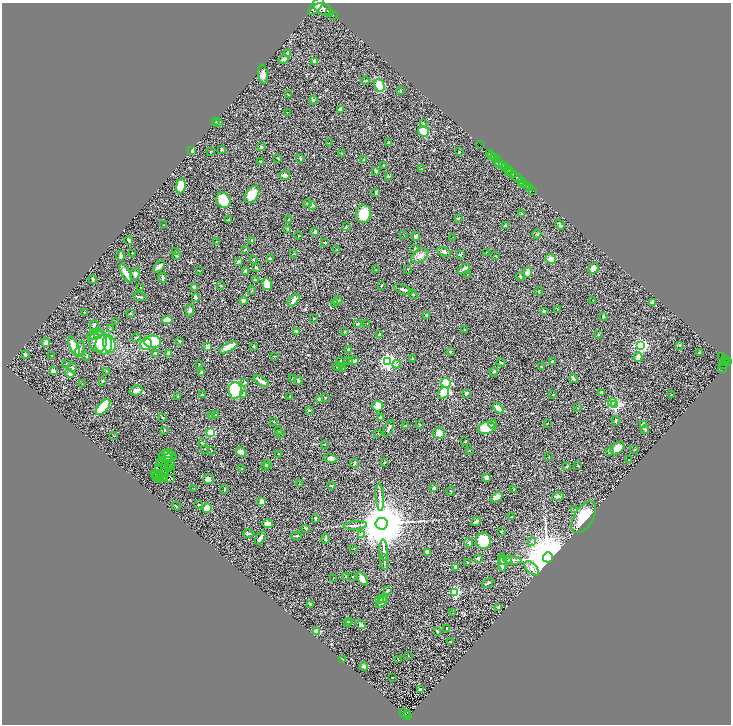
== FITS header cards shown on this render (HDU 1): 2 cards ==
NAXIS1  =                 1457
NAXIS2  =                 1444

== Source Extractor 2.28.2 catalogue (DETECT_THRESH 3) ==
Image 1457 x 1444 px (HDU 1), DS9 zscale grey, zoomed out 1/2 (1 PNG px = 2 x 2 image px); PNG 733 x 726 px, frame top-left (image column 1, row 1443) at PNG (2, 3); each listed source drawn as its Kron ellipse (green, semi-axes under 4 px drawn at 4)
Background 0.595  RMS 0.027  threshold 0.0806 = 3 sigma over >= 5 px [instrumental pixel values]
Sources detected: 386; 22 cannot appear on this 1/2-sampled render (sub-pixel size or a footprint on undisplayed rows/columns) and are neither listed nor drawn; the other 364 listed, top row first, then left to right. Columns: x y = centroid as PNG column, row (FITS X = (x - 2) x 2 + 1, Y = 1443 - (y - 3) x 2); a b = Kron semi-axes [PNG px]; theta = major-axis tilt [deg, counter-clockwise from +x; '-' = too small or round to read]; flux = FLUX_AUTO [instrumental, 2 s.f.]
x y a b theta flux
316 6 11 4 53 4200
323 9 9 5 -15 4800
330 12 3 1 - 240
333 15 2 1 - 41
288 54 3 3 - 10
284 59 5 3 - 16
314 61 3 2 - 21
263 74 9 5 -84 20
365 81 4 2 - 4
379 85 6 5 - 91
400 91 4 2 - 4.2
288 95 2 1 - 1.8
313 100 4 3 - 7.2
340 109 3 2 - 22
287 112 2 1 - 1.5
216 121 2 2 - 2
219 122 4 3 - 4.6
423 124 4 3 - 5
423 131 6 5 - 58
329 142 2 2 - 1
388 142 2 2 - 2.9
480 145 4 1 - 34
261 147 4 2 - 3.3
192 150 3 3 - 22
222 150 3 2 - 5.5
210 151 3 2 - 2.2
459 152 4 2 - 3.1
342 153 3 2 - 1.8
489 153 3 2 - 190
492 156 5 2 - 330
278 158 3 1 - 2.6
300 158 4 2 - 7.7
494 158 4 2 - 480
364 159 4 2 - 3.8
497 160 2 1 - 170
260 162 3 2 - 5.8
499 163 4 2 - 170
502 165 3 2 - 150
384 166 2 2 - 4.5
505 167 4 1 - 210
421 169 2 2 - 2.5
376 171 2 2 - 23
509 171 4 2 - 440
508 173 2 1 - 100
513 174 3 2 - 400
284 175 5 3 - 19
388 176 3 2 - 4.6
516 177 8 2 -35 1400
521 182 2 2 - 600
523 183 3 1 - 300
526 185 3 1 - 270
181 186 7 5 81 130
529 188 3 2 - 150
533 191 2 1 - 61
376 192 3 2 - 8
252 195 10 6 53 100
223 200 8 6 -63 150
307 203 4 3 - 5.2
312 205 4 3 - 12
363 214 9 7 77 100
522 214 3 3 - 5
229 219 4 2 - 3.6
458 219 3 2 - 5.1
289 220 2 2 - 3.5
164 225 3 2 - 3.1
505 225 3 2 - 8.8
560 225 5 3 - 7.5
346 227 2 2 - 6.9
288 229 4 2 - 4.6
315 232 2 2 - 17
403 234 2 2 - 1.5
537 234 4 2 - 4
298 235 3 2 - 1.7
416 236 4 3 - 8.4
453 237 2 1 - 1.2
129 240 4 2 - 8.7
216 241 3 2 - 1.9
252 241 2 2 - 11
325 243 4 3 - 4.4
245 249 4 2 - 3.2
415 249 4 3 - 6.3
337 250 2 2 - 2
176 251 3 2 - 3.8
444 252 7 4 -23 9.4
486 252 3 2 - 1.7
132 253 2 2 - 2.7
294 254 3 2 - 2.8
176 255 3 3 - 9.6
420 255 9 6 38 23
460 255 3 2 - 5.2
121 256 4 2 - 15
495 256 2 2 - 4.1
270 258 4 3 - 4.1
551 259 5 4 - 30
254 260 3 2 - 3.3
239 261 3 3 - 8.9
159 267 7 4 44 18
256 268 3 2 - 7
593 268 5 5 - 37
408 269 2 1 - 2.6
464 269 7 3 30 12
376 270 2 2 - 2.8
199 271 2 2 - 1.6
245 271 3 2 - 15
528 272 5 4 - 50
126 273 10 4 -61 31
135 274 6 4 69 13
467 274 2 2 - 1.9
520 276 4 2 - 4.3
162 278 5 3 - 9.7
93 279 5 2 - 5.8
255 280 4 3 - 4.5
267 284 6 4 -82 72
221 286 4 2 - 2.9
381 286 3 2 - 3.2
141 287 2 2 - 2.9
194 287 4 3 - 8.4
403 289 10 2 -21 10
252 290 3 2 - 2.5
539 291 4 2 - 3
413 294 5 3 - 6.6
140 297 7 2 -11 6.1
195 297 4 2 - 18
243 300 4 3 - 9.5
294 300 7 3 48 29
338 301 4 2 - 3.5
593 301 2 2 - 2.1
652 302 3 3 - 11
334 303 3 3 - 5.3
557 309 3 2 - 2.3
190 310 6 4 84 16
544 311 3 2 - 9.3
84 312 2 2 - 1.9
130 313 3 2 - 3.8
427 315 4 2 - 8.8
603 316 3 3 - 6.4
313 318 2 2 - 3.4
167 320 5 3 - 61
116 321 2 1 - 1.5
367 323 2 2 - 1.4
358 324 3 2 - 4.9
94 325 5 3 - 8.2
110 329 3 2 - 4.6
465 329 2 2 - 3.8
297 331 3 2 - 10
345 332 4 3 - 4.3
98 333 5 4 - 11
379 334 2 2 - 8.3
598 334 3 2 - 2.9
93 336 6 3 15 8.4
136 338 4 2 - 4.2
98 341 10 8 -86 76
180 341 2 2 - 5.9
153 342 8 6 1 120
46 343 4 3 - 21
109 344 9 6 -72 140
146 344 6 5 - 90
104 345 10 8 87 170
640 345 4 3 - 1000
679 346 3 2 - 2
74 347 11 3 -65 74
208 347 3 2 - 42
228 347 10 4 29 70
253 347 4 2 - 4.4
80 349 7 2 75 6.5
348 350 3 2 - 7.4
450 351 2 2 - 6.7
156 353 4 3 - 10
699 353 3 2 - 3.7
169 354 3 2 - 34
25 355 3 2 - 10
51 356 2 2 - 2.8
86 356 4 2 - 4
274 356 3 1 - 2.1
722 356 4 2 - 220
638 357 5 3 - 37
412 358 2 2 - 3.5
349 360 4 3 - 8.7
725 360 3 2 - 360
354 361 5 3 - 19
388 361 4 4 - 1500
340 362 5 2 - 8.7
552 362 3 2 - 10
728 362 2 2 - 440
66 363 2 2 - 3.3
501 363 4 2 - 3.9
725 363 4 2 - 320
199 364 2 2 - 2.6
397 364 4 2 - 4.6
724 364 3 2 - 200
338 366 5 3 - 5.5
72 367 4 3 - 7.4
541 367 3 2 - 3.5
723 368 5 2 - 45
342 369 3 2 - 4.1
53 371 4 3 - 15
106 371 2 1 - 1.6
202 372 3 3 - 17
494 372 4 3 - 5
70 374 5 3 - 9.9
293 379 3 2 - 6.9
573 379 4 3 - 9.2
102 381 2 2 - 14
261 381 9 3 -31 27
298 381 4 3 - 8.5
245 382 3 2 - 7.2
446 383 5 5 - 290
82 384 2 1 - 1.3
235 390 8 7 - 210
136 391 7 4 13 16
443 393 6 5 - 110
466 393 3 2 - 13
602 393 3 3 - 13
671 394 2 1 - 1.6
202 395 3 2 - 3.8
243 395 4 3 - 5.1
553 395 3 2 - 1.9
178 396 3 2 - 3.3
290 396 3 2 - 3.5
325 397 2 2 - 2.5
320 399 4 3 - 10
612 402 4 2 - 120
615 404 3 3 - 780
378 406 5 5 - 50
103 407 9 5 51 210
498 408 6 3 -41 41
578 408 2 2 - 1.9
309 410 4 2 - 5
215 414 2 2 - 7.3
211 415 3 2 - 3.2
380 417 3 2 - 14
163 418 3 2 - 3
274 421 3 2 - 2.4
616 421 5 3 - 7.2
547 423 3 1 - 2.2
420 424 3 2 - 3.3
493 424 4 3 - 5.1
644 425 3 3 - 32
406 426 3 2 - 4.3
389 428 9 3 62 14
486 428 9 6 16 120
645 429 4 3 - 4.5
164 430 3 2 - 3.4
279 431 3 2 - 3.6
211 433 4 3 - 140
281 433 3 2 - 2.2
439 433 6 5 - 29
378 434 2 2 - 2
114 436 3 2 - 1.7
465 442 3 2 - 2.6
202 443 4 3 - 4.3
324 444 3 2 - 3.8
617 448 8 5 40 60
205 449 2 1 - 1.2
212 450 2 2 - 1.8
470 450 3 2 - 1.5
635 450 2 1 - 2.2
609 451 3 3 - 5.2
241 452 5 3 - 49
168 454 5 3 - 8.2
279 454 2 2 - 1.9
168 456 9 5 -4 16
549 457 3 2 - 1.9
167 458 5 2 - 3.8
330 458 7 4 -17 16
629 460 3 2 - 4.6
161 462 2 1 - 2.8
354 463 4 2 - 8.1
384 463 2 2 - 4.4
160 464 2 1 - 1.3
170 464 2 1 - 2.8
267 465 4 4 - 10
578 465 3 2 - 2.6
170 466 2 1 - 0.64
567 466 3 2 - 8.1
265 467 3 3 - 3.4
158 468 2 1 - 0.18
242 468 2 2 - 1.9
168 469 2 1 - 1.1
165 471 2 1 - 1.6
170 471 2 2 - 2.7
155 475 2 1 - 2.3
158 475 2 1 - 1.2
161 475 2 1 - 2.6
157 477 2 1 - 0.27
163 477 3 1 - 3.5
160 478 3 1 - 0.8
164 478 3 1 - 0.69
171 478 2 1 - 8.1
486 478 4 3 - 16
208 479 5 5 - 19
299 484 2 1 - 1.8
332 485 4 2 - 4
194 488 3 2 - 1.6
434 488 4 3 - 10
224 489 4 2 - 4
513 489 3 2 - 2.7
451 491 5 2 - 3.2
558 496 6 4 4 9.4
380 497 14 3 -86 17
497 497 6 3 33 58
262 502 3 3 - 36
199 504 2 2 - 5.3
176 506 4 2 - 5.3
207 508 5 5 - 44
575 509 3 2 - 2.7
511 517 2 2 - 4.6
584 517 18 9 57 170
315 518 3 3 - 6.7
476 521 5 3 - 11
268 524 5 4 - 25
382 524 6 6 - 34000
355 525 11 3 5 18
305 528 4 3 - 6.5
501 531 2 2 - 2.9
248 534 5 3 - 8.1
361 535 4 2 - 4.5
297 536 5 2 - 6.8
260 538 7 2 58 14
326 539 5 3 - 5.9
483 541 8 7 - 200
532 542 3 2 - 3
469 543 5 3 - 7.5
354 549 3 1 - 2
384 550 11 3 -86 13
427 552 4 3 - 20
548 557 5 5 - 39000
478 558 3 3 - 9.5
506 560 6 4 -3 10
513 560 9 4 -6 11
384 562 8 2 -85 6.5
502 562 9 3 -87 34
468 563 2 2 - 2.7
456 567 4 3 - 12
532 568 9 5 -44 25
353 576 2 1 - 1.8
345 577 3 2 - 2.4
333 578 2 1 - 1.8
362 579 7 4 -62 26
488 583 6 2 34 5.1
388 591 4 3 - 5
455 592 3 3 - 440
383 598 3 3 - 12
379 600 2 2 - 27
382 602 7 3 45 19
310 604 4 2 - 9.3
499 607 3 2 - 17
453 613 2 1 - 1.3
349 621 3 3 - 3.7
347 622 4 3 - 5.7
361 625 5 3 - 17
446 628 2 1 - 3.1
317 631 2 2 - 130
437 631 2 2 - 4.8
450 641 2 2 - 4.7
408 656 3 2 - 1.8
342 659 3 2 - 5.8
398 659 2 2 - 1.5
364 666 4 3 - 7.3
392 677 2 1 - 1.7
420 690 3 3 - 7.5
405 713 5 2 - 91
407 713 2 1 - 9.9
407 715 3 2 - 110
At the frame edge (FLAGS 8, measured only in part): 1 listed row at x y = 316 6
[22 sub-pixel or undisplayed-footprint detections neither listed nor drawn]